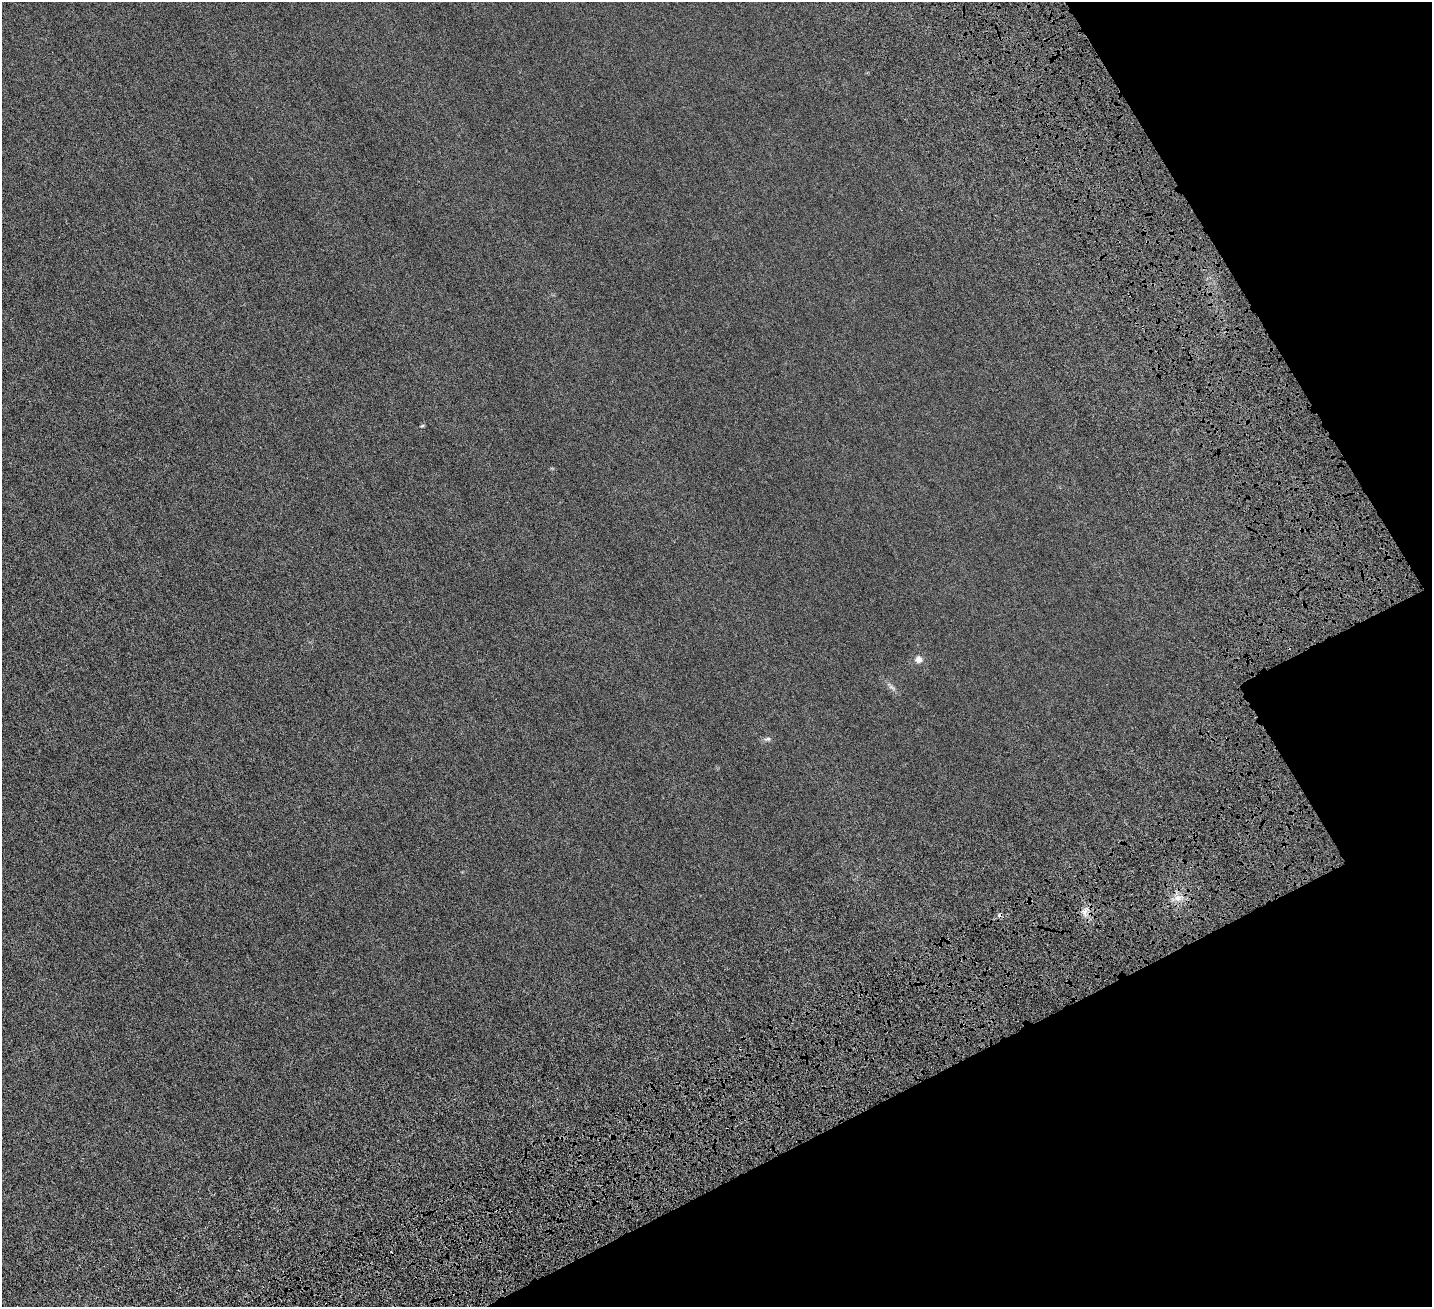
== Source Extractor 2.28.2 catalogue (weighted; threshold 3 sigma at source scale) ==
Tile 12 of 4 x 4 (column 4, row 3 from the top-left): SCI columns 4595-6024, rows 1785-3089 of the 6329 x 6320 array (HDU 1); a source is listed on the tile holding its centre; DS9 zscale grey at full resolution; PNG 1434 x 1309 px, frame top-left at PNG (2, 2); no overlay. Shown black and unused: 21% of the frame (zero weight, under 6 of 12 exposures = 14% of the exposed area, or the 3 px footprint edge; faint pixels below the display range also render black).
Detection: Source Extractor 2.28.2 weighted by HDU 2 'WHT'; one run over the whole footprint, this tile lists its part. Background 0.00232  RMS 0.002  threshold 0.00827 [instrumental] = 3 sigma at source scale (4.09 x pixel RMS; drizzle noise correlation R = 1.36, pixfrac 0.8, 0.05/0.05 arcsec/px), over >= 5 px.
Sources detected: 5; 1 cosmic-ray / hot-pixel residue — not listed; the other 4 listed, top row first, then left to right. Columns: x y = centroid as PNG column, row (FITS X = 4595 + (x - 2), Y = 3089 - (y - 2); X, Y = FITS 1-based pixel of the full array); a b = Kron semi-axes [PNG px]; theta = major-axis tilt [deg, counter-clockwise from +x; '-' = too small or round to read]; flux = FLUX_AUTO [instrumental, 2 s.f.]
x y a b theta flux
422 426 6 3 19 0.18
918 659 9 8 - 0.84
768 739 9 5 9 0.43
1178 898 9 7 1 1